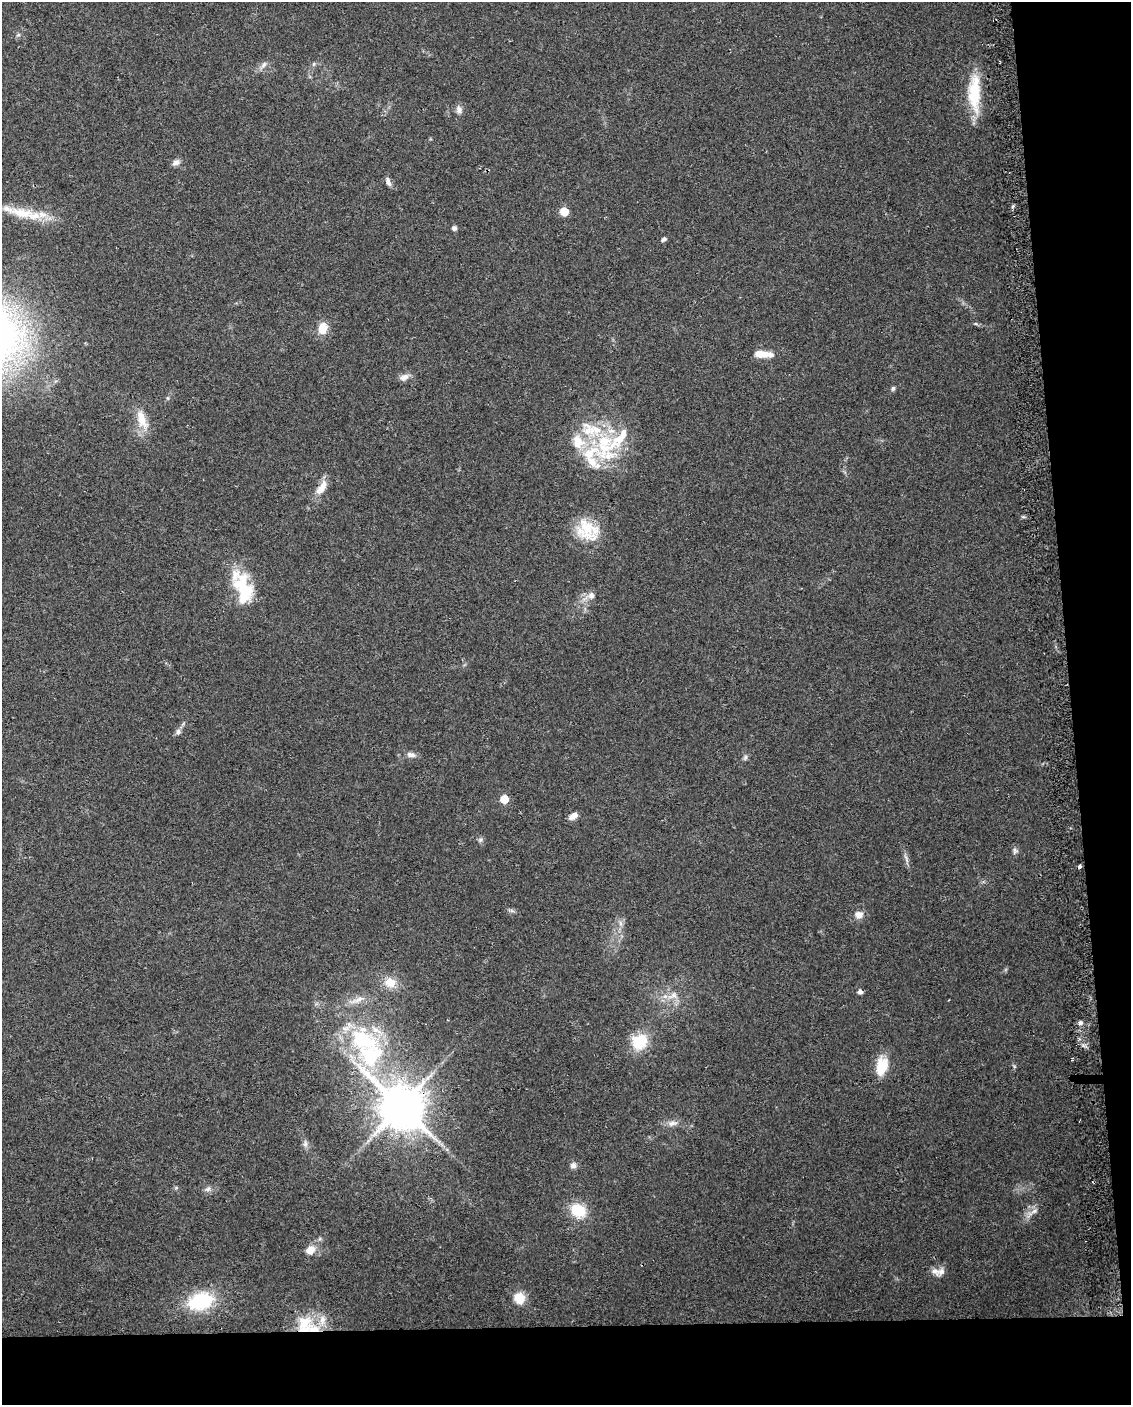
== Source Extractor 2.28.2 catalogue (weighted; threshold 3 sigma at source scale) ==
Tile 12 of 4 x 3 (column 4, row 3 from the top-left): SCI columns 3418-4546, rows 49-1451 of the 4578 x 4261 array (HDU 1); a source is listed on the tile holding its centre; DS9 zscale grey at full resolution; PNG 1133 x 1407 px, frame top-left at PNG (2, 2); no overlay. Shown black and unused: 11% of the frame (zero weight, under 2 of 3 exposures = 2% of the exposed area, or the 3 px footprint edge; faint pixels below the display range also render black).
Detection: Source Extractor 2.28.2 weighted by HDU 2 'WHT'; one run over the whole footprint, this tile lists its part. Background 0.102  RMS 0.01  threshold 0.045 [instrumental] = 3 sigma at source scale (4.5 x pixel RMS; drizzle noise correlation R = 1.50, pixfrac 1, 0.0396/0.0396 arcsec/px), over >= 5 px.
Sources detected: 67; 1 cosmic-ray / hot-pixel residue — not listed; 14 inside a brighter listed object's ellipse — not listed separately; the other 52 listed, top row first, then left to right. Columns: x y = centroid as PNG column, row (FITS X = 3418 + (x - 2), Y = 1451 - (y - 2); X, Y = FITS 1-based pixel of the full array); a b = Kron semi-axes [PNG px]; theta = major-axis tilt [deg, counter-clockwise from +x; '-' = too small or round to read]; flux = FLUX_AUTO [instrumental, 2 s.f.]
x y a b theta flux
18 35 6 4 19 1.4
264 65 10 6 45 3.9
975 90 48 15 90 38
459 110 10 8 -73 4.3
176 162 10 7 33 4.2
388 182 12 6 -70 3.9
564 212 5 5 - 26
21 213 43 13 -9 32
454 228 5 5 - 3.3
664 239 6 5 - 2.2
323 328 12 9 81 14
761 354 14 7 -2 14
404 377 11 8 25 5.9
893 388 6 5 - 1.9
168 398 6 4 -89 1.3
142 420 29 11 -70 17
605 444 43 31 72 76
320 490 18 10 61 13
588 530 31 24 -35 34
244 593 29 17 74 36
591 595 10 10 - 5.6
178 732 8 7 - 3.2
411 755 13 7 -11 4.5
745 757 7 5 69 2.1
504 799 5 5 - 22
573 816 10 6 34 6
480 840 7 6 - 2.2
1015 851 9 7 81 2.8
906 858 16 3 -69 3.2
859 915 10 9 - 6.4
621 923 9 4 -81 2.9
390 982 14 12 -11 15
860 992 5 5 - 3.7
673 995 16 9 22 9.5
358 1000 24 6 23 8.8
1080 1023 7 6 - 2.4
362 1039 37 21 -34 85
639 1042 17 15 35 32
882 1066 24 14 75 22
1014 1066 5 4 - 1.2
401 1106 14 12 -42 3900
672 1123 15 7 8 5.8
305 1144 11 6 85 3.4
573 1165 8 8 - 3.8
208 1189 9 7 44 3.4
578 1211 16 13 -35 30
1034 1211 13 6 28 5.6
310 1250 10 8 38 10
935 1271 11 9 -24 5.5
519 1298 11 11 - 16
200 1301 25 16 15 65
304 1323 24 20 12 29
Overlapping masked pixels (flux is a lower limit): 1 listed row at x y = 401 1106